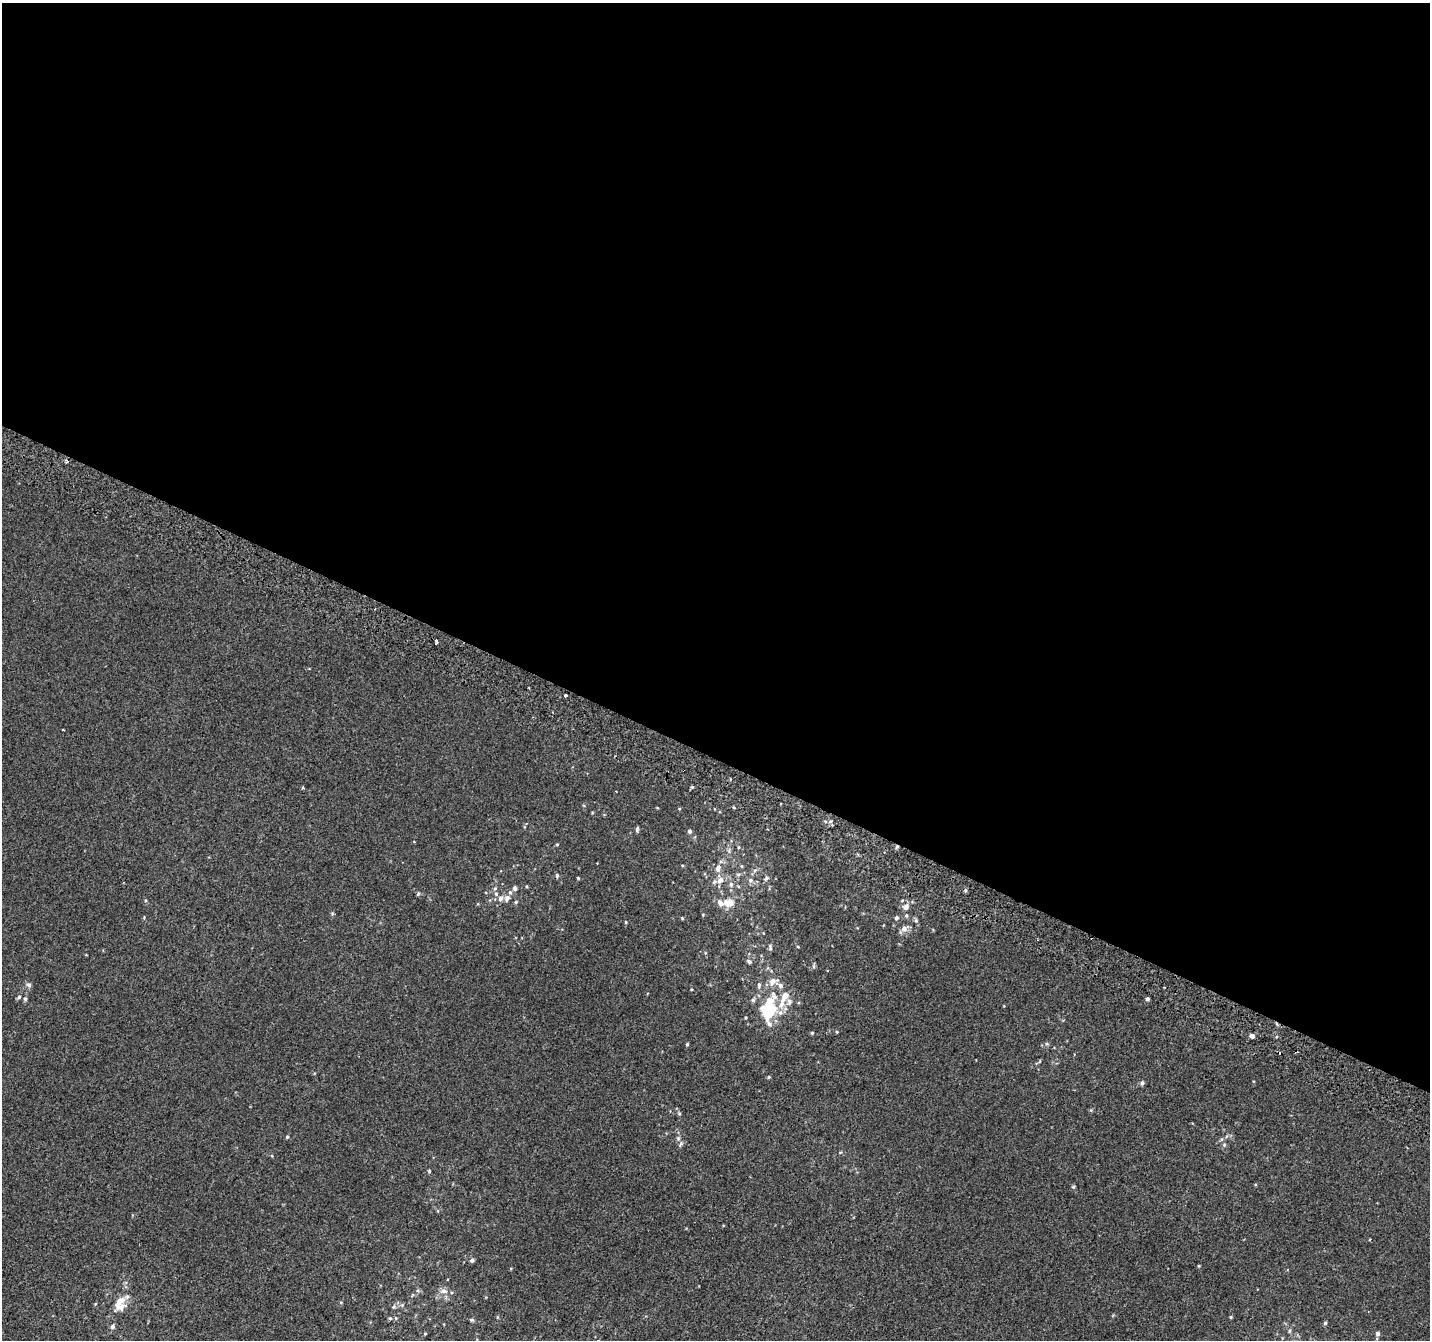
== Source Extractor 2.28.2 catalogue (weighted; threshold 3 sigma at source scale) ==
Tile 3 of 4 x 4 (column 3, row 1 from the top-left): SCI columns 2883-4310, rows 4321-5658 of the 5758 x 5899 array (HDU 1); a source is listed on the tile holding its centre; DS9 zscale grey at full resolution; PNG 1432 x 1342 px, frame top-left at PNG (2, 3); no overlay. Shown black and unused: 57% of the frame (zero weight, under 2 of 3 exposures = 2% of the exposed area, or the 3 px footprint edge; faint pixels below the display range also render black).
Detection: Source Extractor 2.28.2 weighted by HDU 2 'WHT'; one run over the whole footprint, this tile lists its part. Background 2.19e-04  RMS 0.0036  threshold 0.0161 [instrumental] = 3 sigma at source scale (4.5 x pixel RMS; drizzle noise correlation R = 1.50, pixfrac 1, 0.0396/0.0396 arcsec/px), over >= 5 px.
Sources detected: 79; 1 inside a brighter object's white glare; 2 cosmic-ray / hot-pixel residue — not listed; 9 inside a brighter listed object's ellipse — not listed separately; the other 67 listed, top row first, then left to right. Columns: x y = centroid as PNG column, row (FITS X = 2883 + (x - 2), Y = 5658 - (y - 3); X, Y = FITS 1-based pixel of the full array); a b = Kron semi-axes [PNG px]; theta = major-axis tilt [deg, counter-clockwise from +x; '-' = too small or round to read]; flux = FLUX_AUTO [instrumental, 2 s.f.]
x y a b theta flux
436 641 5 3 - 1.1
565 696 3 3 - 2
302 788 3 3 - 0.49
637 829 6 3 85 0.6
689 831 5 4 - 0.77
557 844 4 4 - 0.33
738 847 5 3 - 0.33
742 866 5 3 - 0.29
718 868 11 8 79 1.9
557 875 5 4 - 0.52
578 878 3 3 - 0.36
766 878 7 5 57 0.71
720 880 9 7 41 1.8
750 880 7 6 - 1.1
731 884 6 5 - 0.85
515 888 7 5 -84 0.95
965 890 5 3 - 0.45
418 894 5 4 - 0.41
496 894 6 5 - 0.96
507 898 10 7 62 1.6
516 902 5 4 - 0.39
720 903 10 7 -58 1.8
730 903 10 9 - 2.5
906 907 7 7 - 1.8
332 914 5 4 - 0.43
906 916 6 5 - 0.57
682 918 4 3 - 0.34
896 918 5 5 - 0.76
626 922 5 3 - 0.32
904 929 9 7 39 1.9
770 947 10 2 -86 0.53
749 961 6 5 - 0.9
813 966 6 4 -90 0.51
29 985 6 5 - 0.95
759 985 8 5 83 0.74
691 989 4 3 - 0.27
785 996 12 7 58 3.3
19 997 5 5 - 0.56
25 999 5 5 - 0.49
1147 999 4 4 - 1.4
753 1000 5 5 - 0.6
766 1011 36 12 72 14
780 1013 8 7 - 1.3
837 1032 5 3 - 0.29
812 1033 4 4 - 0.38
1252 1035 4 3 - 17
687 1044 4 4 - 0.4
769 1077 4 4 - 0.4
1142 1083 6 5 - 0.76
287 1137 4 4 - 0.44
678 1138 7 6 - 0.95
1224 1145 5 5 - 0.51
429 1171 4 3 - 0.39
1073 1187 5 3 - 0.33
472 1260 5 5 - 0.85
1199 1266 4 3 - 0.26
443 1291 11 7 0 1.8
119 1302 21 11 57 5.1
394 1307 6 5 - 0.68
1231 1317 4 4 - 0.34
390 1318 5 4 - 0.42
471 1320 6 4 -19 0.48
1325 1323 5 4 - 0.47
112 1326 6 5 - 0.84
1289 1331 6 3 71 0.4
425 1334 4 4 - 0.3
1377 1334 5 4 - 0.99